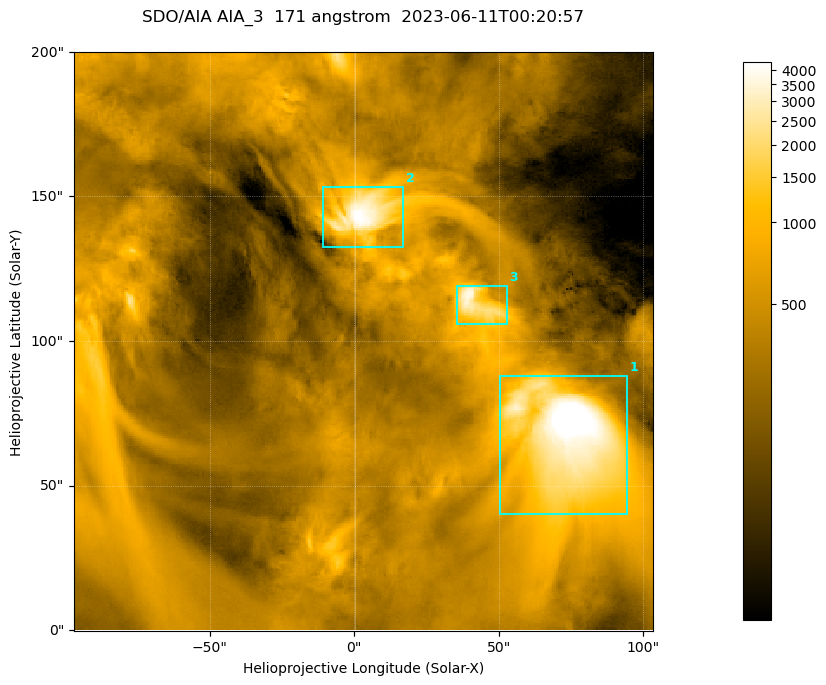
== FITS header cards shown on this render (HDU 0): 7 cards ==
TELESCOP= 'SDO/AIA '
INSTRUME= 'AIA_3   '
WAVELNTH=                  171
WAVEUNIT= 'angstrom'
DATE-OBS= '2023-06-11T00:20:57.350'
CTYPE1  = 'HPLN-TAN'
CTYPE2  = 'HPLT-TAN'

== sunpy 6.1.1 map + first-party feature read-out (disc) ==
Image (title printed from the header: SDO/AIA AIA_3  171 angstrom  2023-06-11T00:20:57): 334 x 334 px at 0.599 arcsec/px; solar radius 945 arcsec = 1577 px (partial field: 1.4% of the solar disc is inside the frame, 100% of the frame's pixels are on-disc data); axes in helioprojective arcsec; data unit not stated in the header (colour bar unlabelled)
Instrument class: DISC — disc imager (sunpy class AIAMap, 171 A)
Bright regions (active regions / flare kernels): reference = the on-disc median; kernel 3 px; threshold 5 sigma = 1065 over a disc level ~357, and >= 1.15x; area >= 111 px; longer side >= 4 px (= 2.4 arcsec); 3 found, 3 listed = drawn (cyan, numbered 1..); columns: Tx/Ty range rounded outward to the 2 arcsec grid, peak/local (2 s.f.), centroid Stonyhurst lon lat
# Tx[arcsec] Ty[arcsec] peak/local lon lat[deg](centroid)
1 50..94 40..88 15 +4 +4
2 -12..18 132..154 12 +0 +9
3 34..54 106..120 10 +3 +7